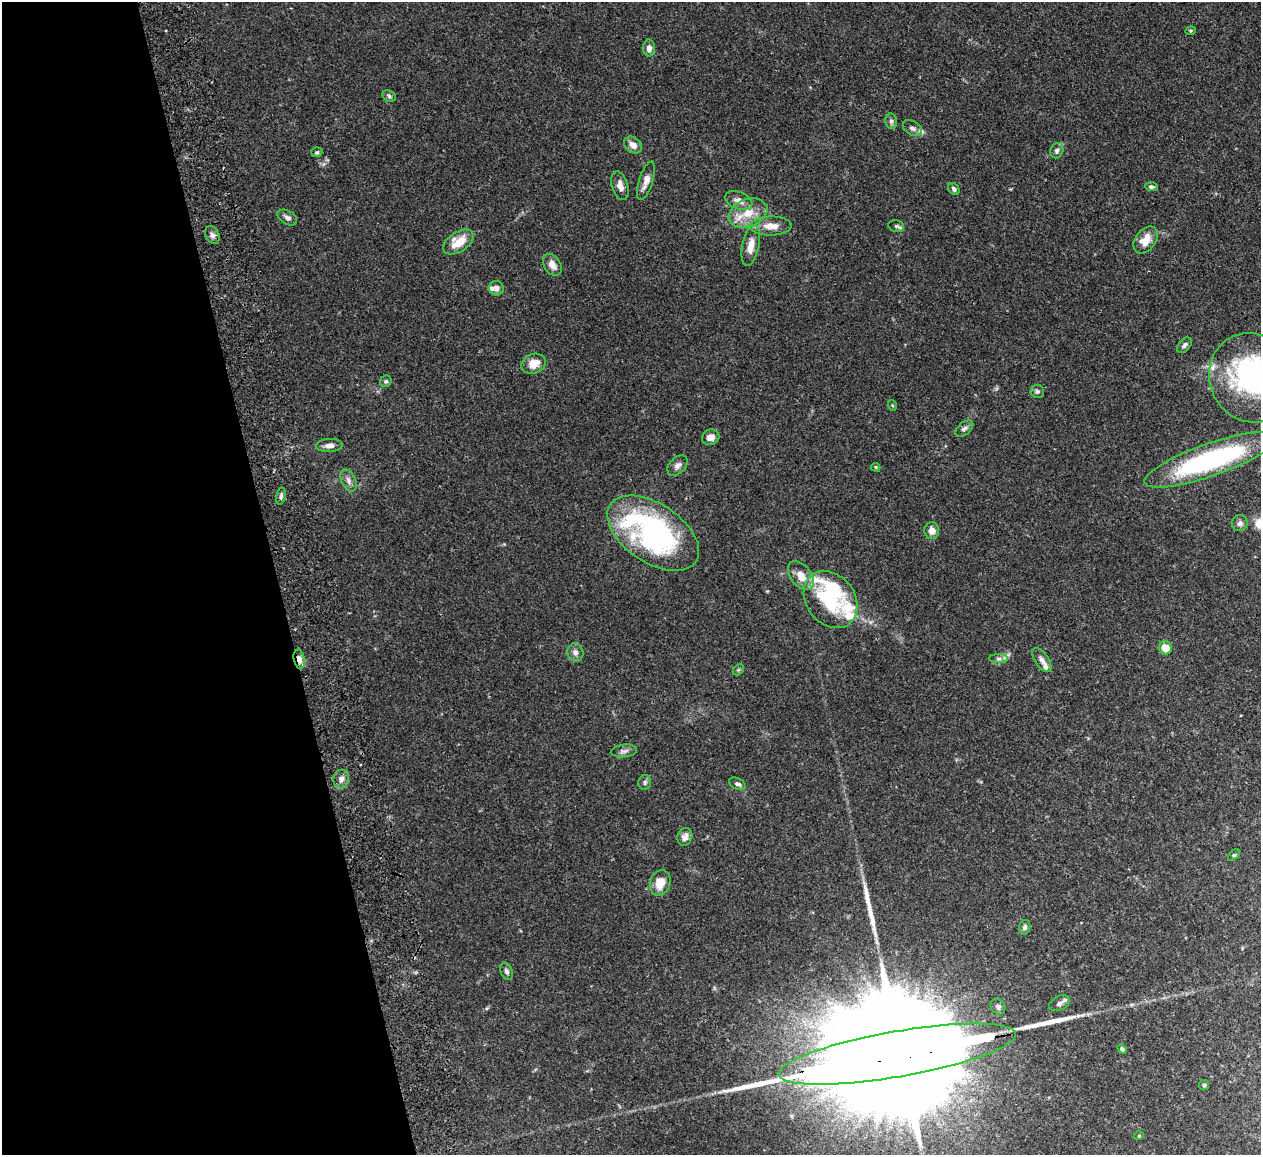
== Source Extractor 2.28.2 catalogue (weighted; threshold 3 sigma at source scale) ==
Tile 5 of 4 x 4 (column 1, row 2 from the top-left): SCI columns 57-1315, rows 2466-3618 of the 5149 x 5047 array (HDU 1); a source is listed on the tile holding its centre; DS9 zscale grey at full resolution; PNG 1263 x 1157 px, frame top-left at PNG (2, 2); each listed source drawn as its Kron ellipse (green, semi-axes under 4 px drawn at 4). Shown black and unused: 22% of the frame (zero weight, under 2 of 3 exposures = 3% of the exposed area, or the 3 px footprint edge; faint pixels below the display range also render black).
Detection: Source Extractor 2.28.2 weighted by HDU 2 'WHT'; one run over the whole footprint, this tile lists its part. Background 0.0823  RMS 0.0059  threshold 0.0264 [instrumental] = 3 sigma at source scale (4.5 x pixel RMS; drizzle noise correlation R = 1.50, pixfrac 1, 0.05/0.05 arcsec/px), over >= 5 px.
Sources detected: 75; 3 inside a brighter object's white glare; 1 cosmic-ray / hot-pixel residue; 2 long thin detections or spike segments (spike, bleed or trail) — neither listed nor drawn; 6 inside a brighter listed object's ellipse — not listed separately; the other 63 listed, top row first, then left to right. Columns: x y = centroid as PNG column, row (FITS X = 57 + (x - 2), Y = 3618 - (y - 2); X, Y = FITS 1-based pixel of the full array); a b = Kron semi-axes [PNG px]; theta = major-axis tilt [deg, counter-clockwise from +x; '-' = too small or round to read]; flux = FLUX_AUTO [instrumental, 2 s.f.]
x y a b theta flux
1191 31 5 4 - 0.73
649 48 8 6 -90 2.6
389 96 7 5 -30 1.1
891 121 7 6 - 1.5
912 128 10 7 -30 2.3
633 145 10 7 -38 4.4
1057 151 8 6 69 1.8
317 152 5 5 - 0.91
646 181 20 7 72 4.8
620 186 15 8 -74 4.1
1151 187 6 4 -6 1.5
954 189 7 5 -52 1.6
739 200 14 8 -21 4.5
748 213 20 13 22 11
287 218 11 6 -32 2.2
771 226 20 9 1 7.6
896 226 8 5 -13 1.3
212 235 9 6 -61 2.3
1146 240 15 10 54 8.6
458 242 17 10 33 12
751 245 21 8 79 7.2
552 265 12 8 -56 4
496 288 7 7 - 2.8
1184 345 9 5 49 1.8
534 364 12 9 20 7.7
1252 378 46 42 -61 100
386 381 6 5 - 1.2
1037 391 7 6 - 1.4
892 405 5 3 - 0.57
964 429 10 6 39 1.9
711 437 9 7 20 3.9
329 445 13 6 3 3.2
1211 460 70 16 19 110
678 465 12 8 47 2.6
876 467 5 4 - 0.74
348 480 12 7 -64 2.8
281 496 8 4 77 1.4
1240 523 8 7 - 2.2
932 531 8 7 - 4.3
653 533 51 29 -34 140
801 576 16 10 -52 8
831 599 31 24 -52 37
1165 648 6 6 - 6.7
575 652 9 8 - 2.7
299 659 10 5 -77 4.4
998 659 9 4 0 1.7
1042 660 14 6 -56 2.8
738 670 6 4 45 0.74
624 751 13 6 5 2.2
341 779 9 8 - 2.9
645 782 7 6 - 1.3
737 784 9 5 -26 1.8
685 837 9 7 71 2.7
1234 855 7 4 43 0.87
660 883 13 10 70 8.1
1025 927 7 5 76 1.5
506 971 9 6 -69 1.7
1059 1003 11 7 27 2.5
998 1007 8 7 - 2.1
1122 1049 5 4 - 1.4
897 1054 120 23 10 65000
1204 1085 5 5 - 0.79
1139 1136 5 4 - 0.64
Overlapping masked pixels (flux is a lower limit): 2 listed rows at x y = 299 659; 897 1054
Isophote crosses this tile's border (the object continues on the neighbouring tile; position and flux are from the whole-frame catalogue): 1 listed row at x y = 1252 378